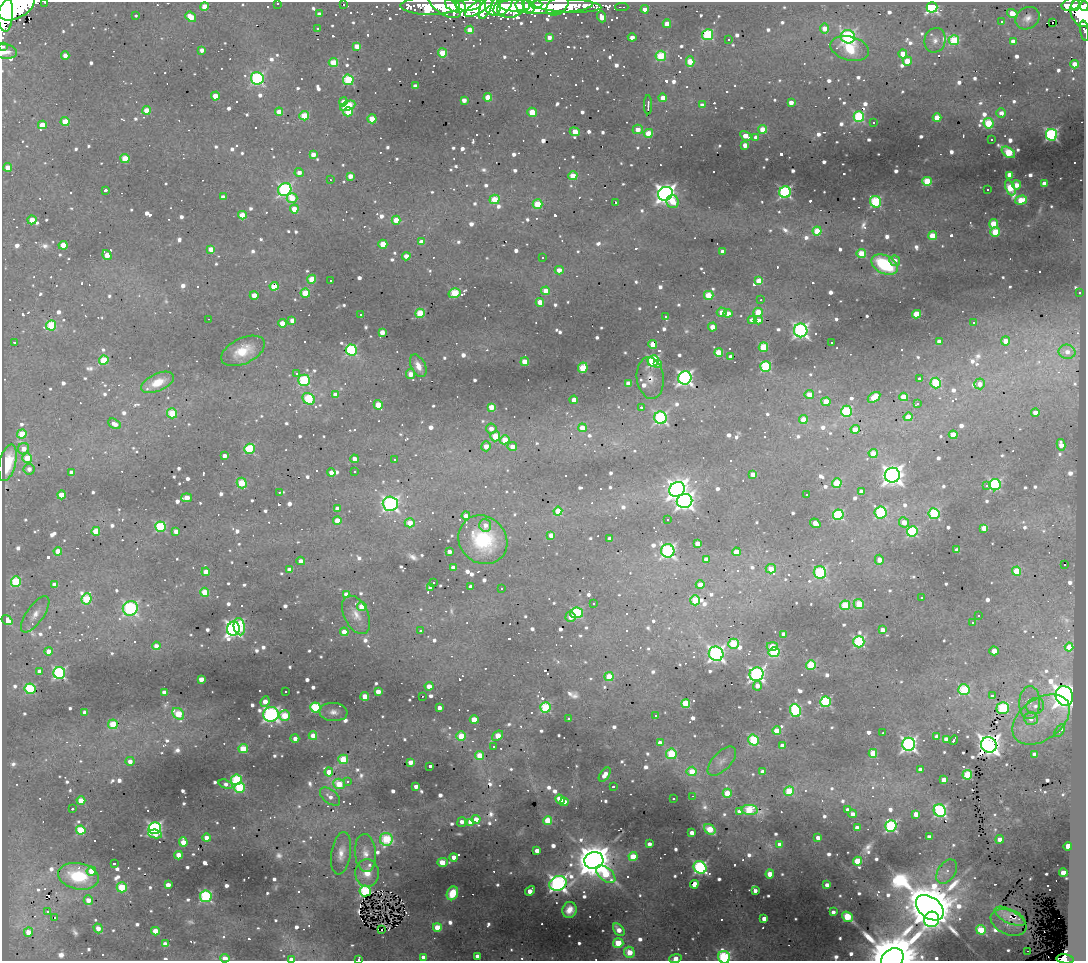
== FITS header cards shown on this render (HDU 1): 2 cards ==
NAXIS1  =                 1084
NAXIS2  =                  959

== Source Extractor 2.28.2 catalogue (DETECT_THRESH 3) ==
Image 1084 x 959 px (HDU 1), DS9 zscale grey, 1 PNG px = 1 image px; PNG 1088 x 963 px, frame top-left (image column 1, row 959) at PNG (2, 2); each listed source drawn as its Kron ellipse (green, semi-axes under 4 px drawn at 4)
Background 1.82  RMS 0.048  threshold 0.144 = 3 sigma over >= 5 px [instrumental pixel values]
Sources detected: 1520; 2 with non-positive FLUX_AUTO (blend fragments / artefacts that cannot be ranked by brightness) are neither listed nor drawn; of the other 1518, the 500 brightest by FLUX_AUTO listed and drawn (1018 fainter detections omitted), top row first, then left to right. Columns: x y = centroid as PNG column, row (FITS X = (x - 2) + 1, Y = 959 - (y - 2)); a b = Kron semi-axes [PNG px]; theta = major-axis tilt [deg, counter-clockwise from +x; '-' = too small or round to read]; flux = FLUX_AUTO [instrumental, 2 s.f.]
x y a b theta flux
45 2 3 2 - 23
278 3 3 3 - 24
343 4 3 3 - 110
456 5 11 6 -19 4300
468 5 13 6 4 3900
493 5 11 8 -79 2400
503 5 12 7 51 2700
523 5 7 6 - 4400
537 5 5 4 - 1400
546 5 47 8 1 5300
567 5 34 7 -3 1900
1070 5 9 6 14 770
1075 5 5 4 - 600
17 6 20 11 30 15000
204 6 4 4 - 84
430 6 30 9 0 1700
444 6 18 8 -33 1200
528 6 8 4 -56 3400
557 6 12 8 34 1600
1084 6 5 3 - 750
480 7 17 6 32 2900
511 7 14 10 20 5200
622 7 6 2 0 28
932 7 5 5 - 670
486 8 11 5 65 2000
645 9 4 4 - 34
5 10 21 8 -88 13000
1081 13 15 10 -67 3000
319 14 4 4 - 23
1012 14 5 4 - 78
136 15 3 3 - 29
191 17 6 4 -40 70
601 17 6 4 -70 64
1027 18 12 10 34 26
1001 22 3 3 - 27
1052 23 3 2 - 110
667 24 4 4 - 61
317 28 3 3 - 31
825 28 5 4 - 38
470 30 4 4 - 71
1084 30 10 3 -80 70
708 35 5 5 - 390
549 37 4 4 - 30
632 37 4 4 - 27
848 37 7 6 - 700
729 39 3 3 - 47
935 40 12 10 75 26
954 40 5 5 - 240
1013 41 4 4 - 29
3 46 3 3 - 44
357 46 4 4 - 60
850 48 19 12 -15 140
202 50 4 4 - 24
4 51 13 7 -6 39
443 53 5 4 - 150
903 54 4 4 - 54
65 55 4 4 - 27
661 56 5 5 - 230
907 61 4 4 - 70
333 62 4 4 - 130
690 62 5 4 - 100
1074 64 4 4 - 90
257 78 6 6 - 560
348 80 5 5 - 290
415 86 4 4 - 31
215 96 4 4 - 71
488 97 4 4 - 75
663 98 4 4 - 53
464 100 4 4 - 26
343 102 4 4 - 26
791 102 4 4 - 41
648 105 9 3 89 28
702 105 4 3 - 24
348 106 8 4 23 250
146 110 4 4 - 58
279 112 4 4 - 60
348 112 5 4 - 110
532 112 5 4 - 85
1001 113 5 4 - 29
304 116 5 4 - 140
859 117 5 5 - 380
937 118 4 4 - 90
372 119 4 4 - 110
65 122 4 4 - 82
874 122 3 3 - 32
989 123 5 5 - 200
42 125 4 4 - 71
638 129 5 4 - 38
763 129 4 4 - 100
575 132 5 4 - 62
649 133 4 4 - 100
1051 135 6 5 - 660
746 136 6 4 -30 63
756 137 4 4 - 26
992 140 3 3 - 26
745 145 4 4 - 34
1008 152 7 4 -36 250
313 154 4 4 - 48
125 159 4 4 - 130
8 167 4 4 - 45
299 172 4 4 - 27
1009 175 4 4 - 88
350 176 4 4 - 37
573 176 4 4 - 100
330 180 3 3 - 93
927 181 4 4 - 190
1044 184 4 4 - 56
1016 185 4 4 - 37
1010 188 8 4 -66 200
105 190 3 3 - 89
285 190 7 6 - 780
988 190 3 3 - 75
785 192 6 5 - 650
665 194 7 6 - 2500
223 197 4 4 - 25
292 198 5 5 - 100
495 199 5 4 - 140
1021 200 6 4 16 130
615 202 3 3 - 460
673 202 6 6 - 63
875 202 6 5 - 380
538 204 5 5 - 160
294 209 4 4 - 67
242 215 4 4 - 90
32 220 4 4 - 63
396 220 4 4 - 74
993 224 5 4 - 130
817 231 4 4 - 140
995 232 5 5 - 150
932 236 4 4 - 97
421 242 4 4 - 42
383 244 4 4 - 94
63 245 4 4 - 94
211 249 4 4 - 48
722 251 4 4 - 25
861 254 4 4 - 140
107 255 5 4 - 62
406 256 4 4 - 34
543 258 3 3 - 140
895 261 5 5 - 30
885 264 14 9 -29 280
559 270 4 4 - 36
312 279 4 4 - 92
330 281 3 3 - 42
759 281 4 4 - 110
274 286 4 4 - 130
545 291 4 4 - 44
305 293 5 4 - 150
455 293 6 5 - 220
1080 293 3 3 - 41
254 295 4 4 - 49
709 295 5 4 - 120
761 300 3 2 - 81
540 302 4 4 - 68
722 312 5 5 - 46
758 312 5 4 - 110
420 313 5 4 - 180
728 313 4 4 - 41
361 314 3 3 - 38
916 314 4 4 - 120
665 316 3 3 - 27
208 319 3 2 - 72
292 320 4 4 - 28
752 320 4 4 - 36
758 320 4 4 - 24
282 323 4 4 - 58
974 323 3 3 - 40
51 325 5 5 - 230
712 327 4 4 - 43
801 330 7 6 - 1200
382 332 4 4 - 57
939 341 4 4 - 24
1005 341 4 4 - 53
14 342 3 3 - 79
831 343 3 3 - 41
653 344 4 4 - 82
763 347 5 4 - 190
351 350 5 5 - 450
243 351 23 12 25 110
1067 352 8 7 - 31
719 353 4 4 - 150
731 357 4 4 - 31
104 360 5 4 - 160
653 361 6 5 - 470
525 362 4 4 - 71
658 363 4 4 - 46
418 366 12 7 -63 47
766 367 5 5 - 360
583 368 5 4 - 170
296 374 3 3 - 24
410 374 5 4 - 44
650 378 21 13 -82 35
685 378 7 6 - 1300
919 378 3 3 - 29
304 380 6 5 - 340
158 382 17 8 24 82
936 383 5 5 - 260
629 384 4 4 - 67
980 384 5 5 - 32
335 395 4 4 - 35
809 395 4 4 - 61
874 397 7 4 35 120
904 397 4 4 - 90
309 399 6 5 - 280
574 400 4 4 - 47
826 402 4 4 - 85
917 404 3 3 - 110
378 405 4 4 - 99
492 407 4 4 - 80
641 407 3 3 - 170
846 411 6 5 - 310
1035 412 4 4 - 30
172 413 5 5 - 160
908 417 4 4 - 72
661 418 6 6 - 660
803 419 4 4 - 57
114 424 7 4 -29 30
582 428 4 4 - 57
491 429 5 5 - 29
855 429 4 4 - 76
22 434 5 4 - 110
953 435 4 4 - 82
495 436 5 5 - 120
505 440 5 4 - 88
1061 445 5 4 - 36
486 446 5 4 - 36
512 447 5 4 - 33
24 449 6 5 - 35
249 449 5 5 - 300
873 453 4 4 - 79
224 456 4 3 - 25
27 458 5 5 - 110
354 459 4 4 - 28
394 460 3 3 - 48
8 463 19 8 76 140
29 469 5 5 - 23
354 472 3 3 - 110
71 473 4 4 - 23
331 473 4 4 - 38
753 474 4 4 - 35
892 475 7 7 - 2700
242 483 5 5 - 160
837 483 5 4 - 150
995 485 5 5 - 480
987 486 3 3 - 270
677 489 8 7 - 2700
279 492 3 2 - 210
861 492 4 3 - 24
806 494 3 3 - 51
62 495 4 4 - 74
186 498 5 4 - 69
684 501 8 7 - 1700
390 504 7 7 - 1100
337 509 4 4 - 29
558 511 4 4 - 110
881 513 6 6 - 360
934 514 5 5 - 310
838 515 5 5 - 340
466 516 4 4 - 35
668 520 3 3 - 140
337 521 4 4 - 56
904 522 5 4 - 44
410 523 5 4 - 61
815 523 5 4 - 48
485 525 6 6 - 28
161 527 5 5 - 340
984 528 4 4 - 60
96 531 4 4 - 95
912 531 5 5 - 360
176 532 4 4 - 33
551 535 4 4 - 32
610 539 4 4 - 25
483 540 26 23 -43 260
697 544 4 4 - 46
957 550 4 4 - 36
58 551 4 4 - 54
668 551 6 6 - 970
449 552 4 4 - 27
736 552 4 4 - 69
706 559 4 4 - 34
879 560 5 4 - 29
301 561 4 4 - 29
1064 565 3 3 - 150
453 568 4 4 - 42
771 569 5 4 - 57
289 570 4 4 - 34
1016 571 4 4 - 130
206 572 4 4 - 43
820 572 6 6 - 390
16 582 5 5 - 250
433 582 3 3 - 200
54 585 4 4 - 28
700 585 4 4 - 48
471 587 4 3 - 26
430 588 4 4 - 26
502 589 3 3 - 130
205 592 4 4 - 110
347 594 4 4 - 56
922 598 3 3 - 32
86 599 5 5 - 210
695 600 5 5 - 150
593 603 3 3 - 60
859 604 5 5 - 160
845 605 5 5 - 190
362 606 5 4 - 100
130 608 8 7 - 750
577 613 6 5 - 380
35 614 21 8 55 36
356 615 20 12 -64 45
978 615 3 3 - 74
571 617 5 5 - 33
7 620 6 4 -35 140
973 623 3 3 - 220
239 627 9 5 -79 260
233 629 7 6 - 1400
882 630 4 4 - 33
420 631 3 3 - 55
344 632 4 4 - 40
784 634 4 4 - 28
859 642 5 5 - 460
733 644 5 5 - 170
156 646 4 4 - 27
772 646 6 4 0 69
1069 647 4 4 - 65
49 651 4 4 - 46
994 651 4 4 - 51
774 652 5 5 - 310
716 654 7 7 - 1300
811 665 5 4 - 230
40 671 4 4 - 30
59 673 6 6 - 720
757 674 7 6 - 1100
609 676 4 4 - 110
201 679 4 4 - 40
429 686 4 4 - 41
757 686 4 4 - 31
30 689 5 5 - 280
964 690 6 5 - 300
164 692 4 4 - 37
286 692 3 3 - 1400
378 692 4 4 - 51
365 696 4 4 - 77
422 696 3 2 - 85
992 696 3 3 - 51
1064 696 10 8 -67 4500
265 702 5 4 - 45
825 702 5 5 - 450
686 703 4 4 - 180
1030 703 16 10 87 40
1035 706 9 8 - 26
315 708 5 5 - 310
439 708 4 4 - 32
545 708 5 5 - 280
1003 708 6 6 - 280
795 711 6 5 - 400
85 712 4 4 - 32
333 712 14 9 -5 26
178 714 7 5 -48 170
271 714 8 7 - 1200
655 715 3 3 - 570
285 716 5 5 - 150
1031 718 7 6 - 36
568 719 3 3 - 93
1041 719 32 20 35 170
474 720 4 4 - 77
113 724 5 5 - 140
1060 730 7 3 55 63
777 731 4 4 - 79
883 733 3 2 - 39
313 736 4 4 - 60
461 736 5 4 - 110
498 736 6 4 40 84
937 736 4 4 - 31
295 738 4 4 - 27
946 739 4 4 - 27
754 740 6 5 - 270
954 740 4 3 - 43
660 743 4 4 - 39
909 744 6 6 - 1200
989 745 8 7 - 3300
493 746 3 3 - 63
782 746 4 4 - 45
243 749 4 4 - 150
873 753 4 4 - 130
671 754 5 5 - 240
1034 754 4 3 - 32
480 755 4 4 - 96
343 759 5 4 - 180
130 761 4 4 - 25
722 761 18 9 47 29
410 762 4 4 - 39
430 766 3 3 - 32
920 770 4 3 - 26
692 771 5 5 - 110
329 772 4 4 - 53
763 772 4 4 - 34
605 775 8 4 55 39
967 775 5 4 - 220
236 780 5 5 - 320
944 780 4 4 - 85
348 781 3 3 - 71
226 784 7 4 -17 23
339 784 6 5 - 120
416 786 4 3 - 25
614 787 3 3 - 44
239 788 5 5 - 260
789 791 5 4 - 180
727 793 4 4 - 110
692 796 3 2 - 55
330 797 12 7 -38 28
560 799 5 4 - 72
673 799 3 3 - 27
81 801 4 4 - 71
564 802 4 4 - 47
72 809 3 3 - 45
749 810 8 5 -5 220
848 810 4 4 - 35
940 811 6 6 - 610
739 812 4 4 - 23
852 814 4 4 - 25
916 814 4 4 - 52
476 819 4 4 - 40
548 821 4 4 - 140
462 822 5 4 - 26
470 822 4 4 - 52
891 826 6 5 - 530
155 828 6 6 - 860
857 828 4 4 - 44
710 829 6 4 -36 150
81 830 5 4 - 210
692 833 4 4 - 34
155 834 7 4 -10 57
929 837 4 4 - 24
207 838 4 4 - 39
818 838 4 4 - 29
386 839 6 6 - 260
1000 839 4 4 - 45
183 842 5 4 - 79
649 844 4 3 - 23
780 844 4 4 - 38
1068 846 4 4 - 76
537 851 4 4 - 35
341 853 21 9 81 43
365 853 19 10 -85 42
179 855 4 4 - 84
633 856 4 4 - 140
454 857 4 4 - 41
594 860 9 8 - 11000
857 861 4 4 - 150
442 862 5 4 - 94
114 864 3 3 - 1100
700 867 7 6 - 750
91 871 4 4 - 65
947 872 13 8 55 27
367 873 14 12 -87 63
1063 873 4 4 - 110
606 874 11 6 -40 170
770 874 4 4 - 57
78 876 21 13 -11 230
558 883 9 7 21 1800
694 884 4 4 - 78
168 885 4 4 - 40
827 885 4 4 - 30
122 887 5 5 - 170
365 891 5 5 - 420
530 891 5 4 - 45
755 891 4 3 - 25
452 893 7 5 65 97
206 896 6 5 - 540
88 900 5 4 - 45
930 908 16 10 -38 30000
569 910 8 7 - 43
48 912 3 3 - 25
833 912 3 3 - 28
1010 916 16 7 -25 43
55 917 3 3 - 270
847 917 6 4 -39 210
764 919 4 3 - 44
932 919 8 7 - 700
1008 922 19 12 -23 39
437 927 4 4 - 140
98 928 5 4 - 42
382 929 3 3 - 310
619 930 7 4 -52 49
981 930 5 4 - 210
155 931 4 4 - 93
28 932 5 4 - 45
618 943 5 5 - 160
165 944 4 4 - 36
1027 951 3 2 - 23
629 952 5 5 - 110
477 956 4 4 - 30
423 957 4 4 - 30
724 957 6 5 - 600
225 958 4 4 - 46
675 958 6 4 11 49
291 959 4 3 - 34
359 959 3 3 - 50
892 959 12 9 35 30000
1065 959 8 4 -7 330
At the frame edge (FLAGS 8, measured only in part): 17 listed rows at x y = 45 2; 278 3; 17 6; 1084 6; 5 10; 1084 30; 3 46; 4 51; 629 952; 423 957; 724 957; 225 958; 675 958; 291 959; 359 959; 892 959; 1065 959
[1018 fainter detections neither listed nor drawn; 2 non-positive-flux detections neither listed nor drawn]